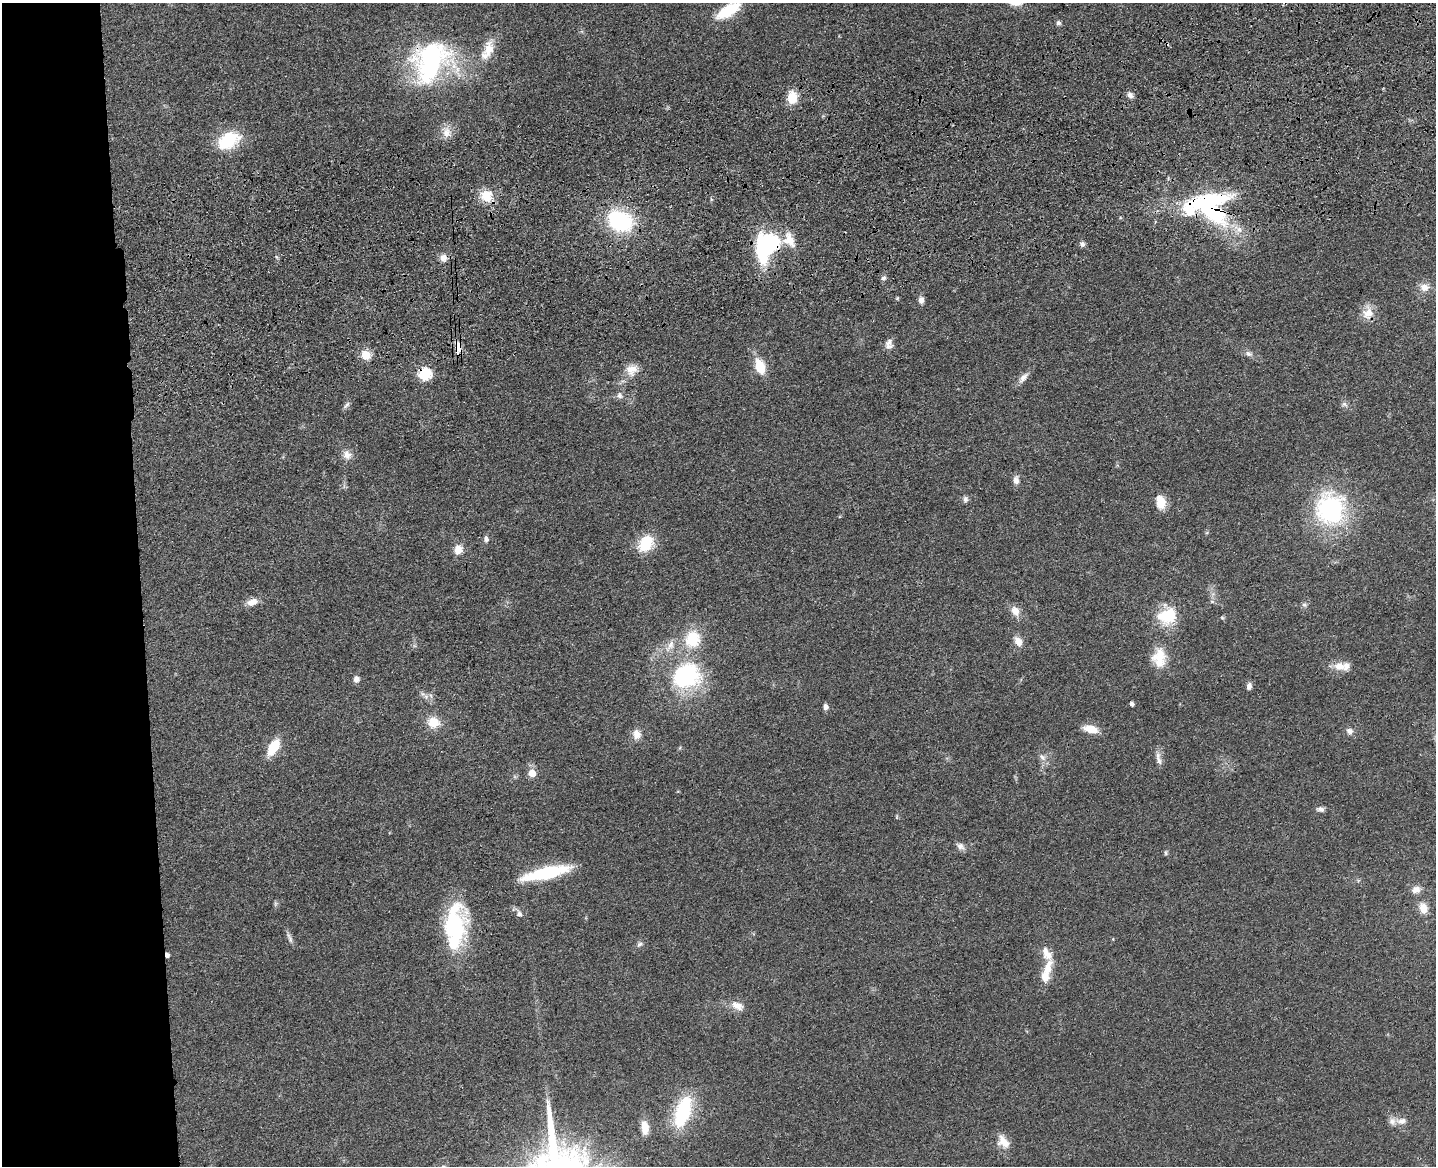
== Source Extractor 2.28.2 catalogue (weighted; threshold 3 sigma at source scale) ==
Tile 7 of 3 x 4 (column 1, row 3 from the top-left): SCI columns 265-1698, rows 1281-2444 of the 4726 x 4887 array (HDU 1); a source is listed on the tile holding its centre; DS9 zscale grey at full resolution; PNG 1438 x 1168 px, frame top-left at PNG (2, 3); no overlay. Shown black and unused: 10% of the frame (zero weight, under 3 of 4 exposures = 6% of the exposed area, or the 3 px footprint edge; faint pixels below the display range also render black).
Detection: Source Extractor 2.28.2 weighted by HDU 2 'WHT'; one run over the whole footprint, this tile lists its part. Background 0.0547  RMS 0.0057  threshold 0.0257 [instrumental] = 3 sigma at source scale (4.5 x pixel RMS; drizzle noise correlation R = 1.50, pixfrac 1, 0.05/0.05 arcsec/px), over >= 5 px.
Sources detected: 94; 4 inside a brighter object's white glare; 1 cosmic-ray / hot-pixel residue — not listed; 6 inside a brighter listed object's ellipse — not listed separately; the other 83 listed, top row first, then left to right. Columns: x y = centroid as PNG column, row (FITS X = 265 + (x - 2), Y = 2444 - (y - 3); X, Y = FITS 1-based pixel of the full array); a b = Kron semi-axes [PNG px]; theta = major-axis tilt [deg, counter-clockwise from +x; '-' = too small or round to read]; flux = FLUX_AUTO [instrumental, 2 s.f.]
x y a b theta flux
728 10 21 9 31 29
1058 23 6 6 - 1.4
489 49 23 14 72 9.9
431 59 47 37 14 92
1130 95 8 7 - 2.5
792 97 14 11 88 10
446 132 16 12 -72 5.7
228 140 28 18 28 25
486 196 15 14 - 11
1208 201 59 16 16 65
620 221 21 15 -25 64
789 240 23 15 -63 9.9
1082 244 7 6 - 2
762 250 27 12 -83 46
443 258 9 9 - 3.7
883 278 7 5 34 1.4
1424 287 12 10 -19 4.9
897 298 5 4 - 0.68
921 300 8 6 -83 2.9
1368 313 18 14 74 7.8
889 344 13 10 77 3.6
458 347 17 8 -89 5.6
1248 354 9 7 -20 2.2
366 355 10 9 - 7.8
760 367 15 9 -70 15
632 370 17 15 25 7.1
425 374 6 6 - 61
1023 378 18 7 53 3.6
619 396 10 8 -78 2.3
1344 404 8 6 -27 1.7
346 405 12 5 49 1.6
347 455 12 11 - 4.3
1016 480 12 8 90 2.8
965 499 8 6 -90 1.7
1160 502 15 10 -77 9.7
1330 509 33 30 88 77
486 539 8 6 -81 1.8
646 543 18 13 55 19
458 550 12 10 68 5.4
1212 601 6 4 -1 0.95
252 602 14 8 17 5.1
1304 605 7 6 - 1.3
1015 611 12 9 -61 5.2
1167 616 26 20 21 21
1222 618 6 4 -2 0.72
692 639 21 18 68 21
1018 641 14 9 -61 4.4
670 646 21 8 58 6.1
1159 657 25 17 90 13
1339 666 14 10 -1 6.7
686 676 34 29 18 61
356 679 7 7 - 2.7
1249 686 9 6 73 2
426 697 7 6 - 1.9
1132 704 4 3 - 1.8
825 707 6 5 - 2.8
433 722 14 13 - 9.8
1091 729 16 8 -14 8.8
1350 731 9 8 - 2.5
636 734 13 10 -85 4.9
273 747 16 8 59 18
1042 757 12 7 -45 2.9
1158 759 15 6 -67 2.9
532 773 6 6 - 7.5
1320 809 10 7 -2 2
897 817 6 4 -72 0.59
960 846 12 8 -36 2.7
1166 853 7 4 83 0.84
546 873 48 11 13 40
1416 890 11 9 22 3.7
275 904 7 4 72 0.99
1423 908 11 8 -72 6.7
519 914 9 7 -72 2.1
454 925 43 31 73 48
290 938 17 5 -67 2.2
639 944 8 6 24 1.6
167 955 5 4 - 2.5
1047 969 25 10 71 9.9
737 1006 18 10 -24 5.7
683 1111 34 15 72 42
1401 1121 15 9 4 4.2
645 1128 16 8 -84 7.2
1003 1142 18 11 -53 7.6
Overlapping masked pixels (flux is a lower limit): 6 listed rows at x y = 431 59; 1208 201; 1368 313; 458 347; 425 374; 167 955
Isophote crosses this tile's border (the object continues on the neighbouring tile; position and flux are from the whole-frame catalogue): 1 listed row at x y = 728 10